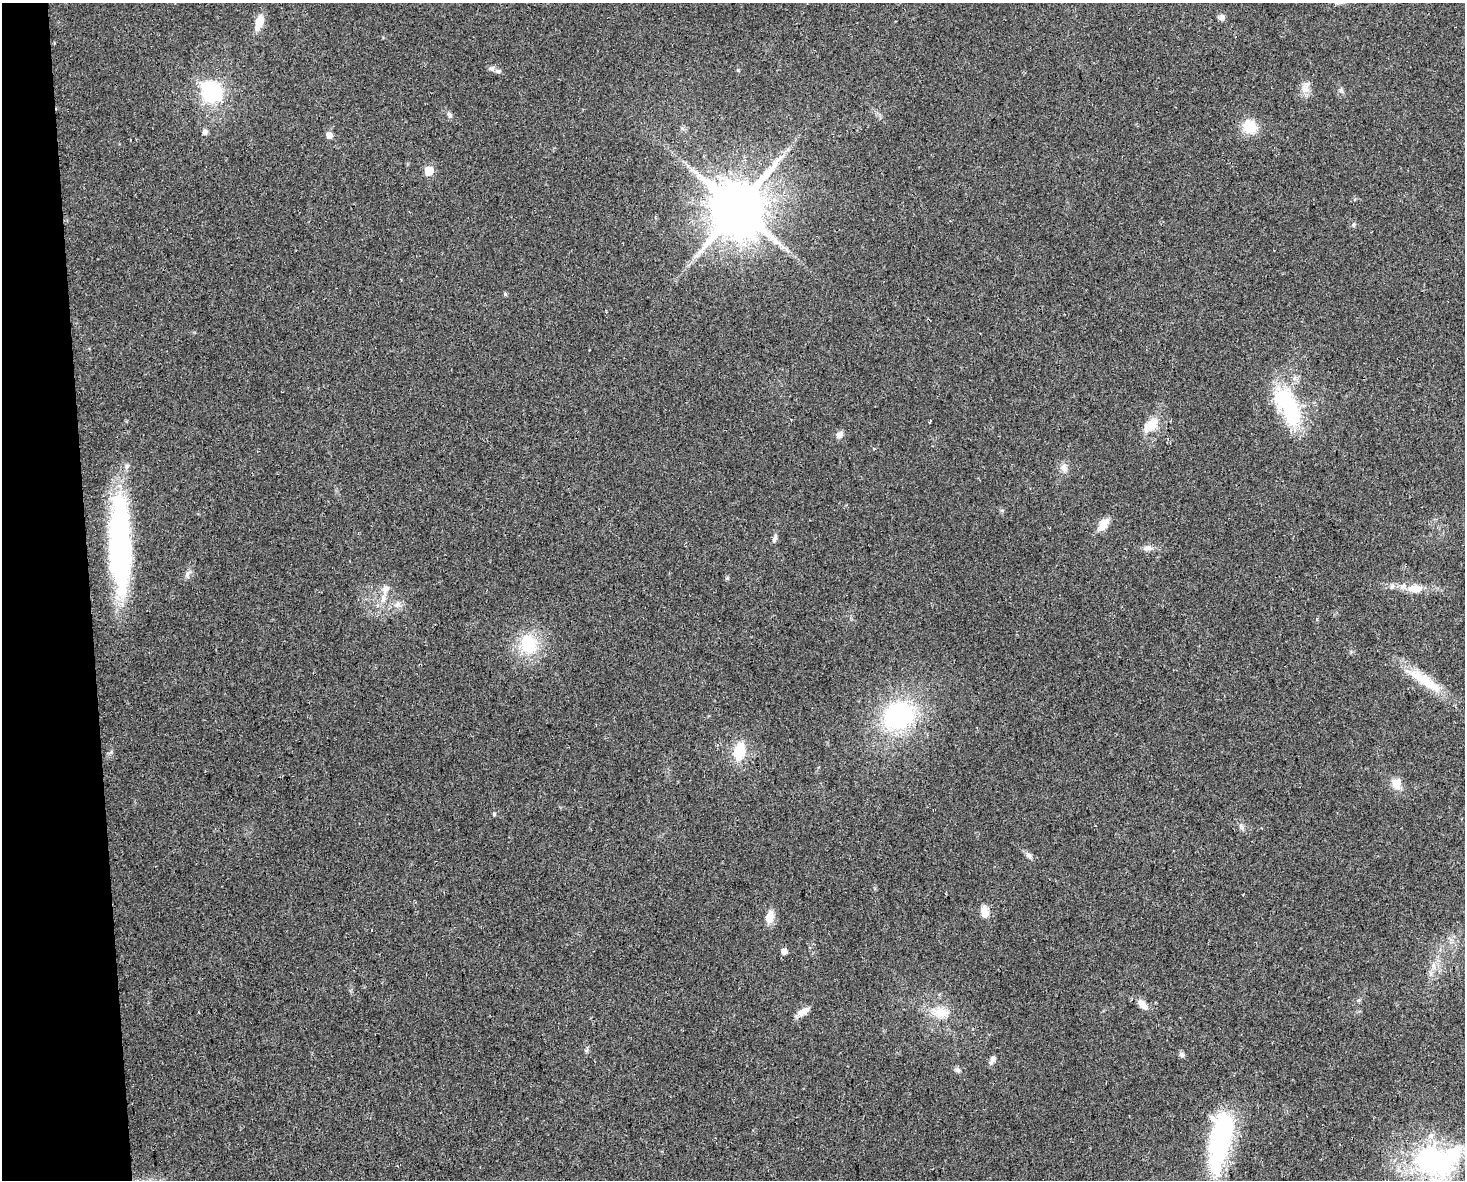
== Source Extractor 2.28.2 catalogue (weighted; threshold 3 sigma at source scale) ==
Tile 4 of 3 x 4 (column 1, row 2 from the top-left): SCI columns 65-1527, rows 2388-3565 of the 4474 x 4775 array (HDU 1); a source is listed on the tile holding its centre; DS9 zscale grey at full resolution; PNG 1467 x 1182 px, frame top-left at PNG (2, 3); no overlay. Shown black and unused: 6% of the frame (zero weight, under 2 of 3 exposures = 2% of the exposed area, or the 3 px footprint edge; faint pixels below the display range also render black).
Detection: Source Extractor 2.28.2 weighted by HDU 2 'WHT'; one run over the whole footprint, this tile lists its part. Background 0.0743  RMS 0.0092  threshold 0.0413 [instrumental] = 3 sigma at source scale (4.5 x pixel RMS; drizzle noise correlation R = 1.50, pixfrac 1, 0.0396/0.0396 arcsec/px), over >= 5 px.
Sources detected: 58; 2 inside a brighter object's white glare — not listed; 3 inside a brighter listed object's ellipse — not listed separately; the other 53 listed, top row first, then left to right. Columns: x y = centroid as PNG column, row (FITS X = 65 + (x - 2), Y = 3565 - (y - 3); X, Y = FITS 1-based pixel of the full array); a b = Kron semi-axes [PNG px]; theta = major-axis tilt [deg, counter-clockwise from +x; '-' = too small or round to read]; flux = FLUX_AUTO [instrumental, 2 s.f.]
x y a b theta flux
1222 17 8 8 - 3.5
259 22 18 8 72 14
492 68 9 7 18 2.8
1306 89 13 12 - 7.5
1341 90 6 6 - 1.9
212 92 8 7 - 400
450 115 8 6 -64 2.7
1250 127 14 11 -33 26
205 132 8 7 - 3.1
329 135 5 5 - 8.1
429 171 6 6 - 23
737 208 16 16 - 5400
1354 224 6 4 71 1.2
696 256 10 4 34 3.2
505 294 5 4 - 1.4
1288 406 52 22 -63 87
930 420 3 3 - 2.4
1150 425 22 12 41 19
839 435 8 7 - 5.2
874 448 3 3 - 1.7
1064 468 12 10 -69 5.9
1103 525 15 8 53 13
775 539 12 5 71 2.8
120 544 101 22 -89 210
1148 548 14 7 3 5.3
187 574 13 6 66 3.8
1392 586 8 7 - 2.9
1415 588 19 10 -1 14
386 589 14 8 72 7.3
397 604 11 9 60 5.5
528 644 25 20 -80 43
1424 679 48 15 -32 33
899 716 33 26 32 130
739 751 20 13 78 27
1396 784 16 13 -85 10
933 809 3 2 - 0.77
494 814 5 4 - 1.5
1241 826 10 5 -64 2.6
1029 856 11 7 -42 3.3
985 912 14 9 -80 9.3
770 917 16 9 80 11
371 929 3 3 - 3.5
784 951 5 5 - 7.5
1434 966 12 4 -85 3.7
1142 1004 15 9 -44 7.8
803 1011 17 8 29 8
940 1012 29 16 -9 21
587 1050 7 4 71 1.6
1182 1054 8 6 -4 2.7
992 1059 12 6 60 4.1
958 1070 7 7 - 2.7
1217 1145 76 21 85 120
1435 1161 55 40 -22 170
Isophote crosses this tile's border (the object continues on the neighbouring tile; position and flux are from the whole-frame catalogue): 1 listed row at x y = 1435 1161
Unlisted compact peaks at least as high as the median listed source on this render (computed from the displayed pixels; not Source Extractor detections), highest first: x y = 727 578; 738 70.